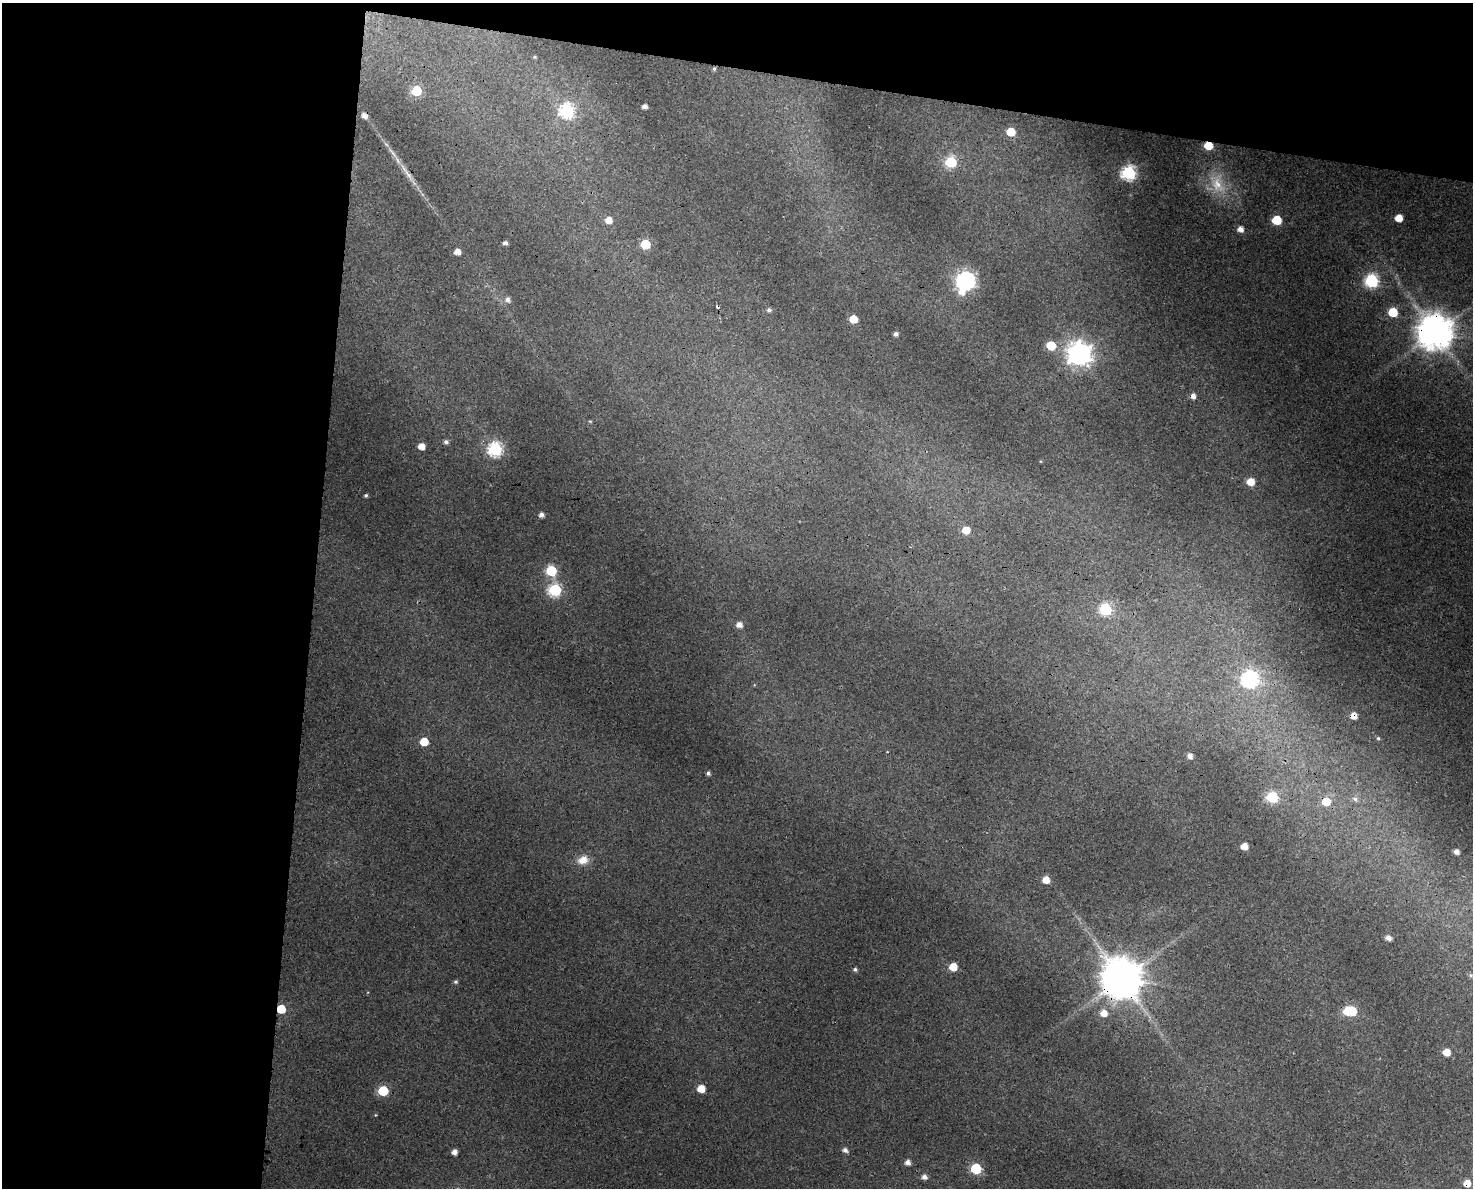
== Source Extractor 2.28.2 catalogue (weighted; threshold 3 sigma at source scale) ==
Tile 1 of 3 x 4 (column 1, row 1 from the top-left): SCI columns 344-1814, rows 3570-4755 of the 5041 x 4776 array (HDU 1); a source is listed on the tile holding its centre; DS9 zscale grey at full resolution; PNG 1475 x 1190 px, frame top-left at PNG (2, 3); no overlay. Shown black and unused: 27% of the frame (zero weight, under 3 of 4 exposures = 5% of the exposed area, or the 3 px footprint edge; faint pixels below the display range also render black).
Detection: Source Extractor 2.28.2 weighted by HDU 2 'WHT'; one run over the whole footprint, this tile lists its part. Background 0.0285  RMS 0.0044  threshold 0.0196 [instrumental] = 3 sigma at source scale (4.5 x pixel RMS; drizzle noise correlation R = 1.50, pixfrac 1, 0.0396/0.0396 arcsec/px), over >= 5 px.
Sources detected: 78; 1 inside a brighter object's white glare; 7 cosmic-ray / hot-pixel residue — not listed; the other 70 listed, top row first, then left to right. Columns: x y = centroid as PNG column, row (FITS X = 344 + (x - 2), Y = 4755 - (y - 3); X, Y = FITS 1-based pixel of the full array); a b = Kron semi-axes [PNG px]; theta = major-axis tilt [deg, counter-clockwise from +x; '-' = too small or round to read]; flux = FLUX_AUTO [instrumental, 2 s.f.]
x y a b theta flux
534 57 5 4 - 0.57
714 69 5 4 - 0.66
416 91 6 6 - 25
645 106 4 4 - 2
567 111 7 7 - 80
1011 132 6 5 - 14
1208 145 6 5 - 14
392 152 20 4 -54 2.9
951 162 6 6 - 36
1129 173 7 7 - 86
408 175 22 6 -53 4.2
1217 184 33 18 -66 15
1398 218 5 5 - 7.1
608 220 6 6 - 4.2
1277 220 6 6 - 20
1240 229 5 5 - 3.6
505 243 4 4 - 1.6
645 244 6 6 - 21
457 252 5 5 - 3.6
965 281 9 7 67 180
1371 281 7 7 - 69
508 300 7 6 - 1.9
769 310 5 5 - 1.2
1393 312 6 6 - 16
853 319 5 5 - 8.3
1435 332 11 10 - 1200
896 334 4 4 - 1.5
1051 345 6 6 - 15
1080 354 9 8 - 380
590 421 5 3 - 0.43
446 442 5 5 - 1.5
421 446 5 5 - 5
495 449 7 7 - 85
1250 482 6 5 - 7.2
541 515 5 5 - 2.1
966 530 6 6 - 7.2
551 571 6 6 - 29
555 590 7 6 - 61
1105 609 6 6 - 47
739 625 6 6 - 2.8
1250 679 8 7 - 120
1378 738 5 4 - 0.69
424 742 6 5 - 11
1190 756 5 5 - 2.4
708 773 4 4 - 1.1
1272 797 6 6 - 38
1355 799 6 5 - 1.3
1326 802 6 6 - 9.6
1244 846 5 5 - 5.6
1456 852 5 5 - 2.6
583 860 14 11 18 5.1
1046 880 6 6 - 5.7
1388 938 6 5 - 2.5
953 967 6 5 - 9
855 969 5 5 - 0.92
1471 975 6 5 - 0.89
1121 978 12 11 - 1800
456 982 5 5 - 0.78
281 1009 6 5 - 15
1348 1011 6 5 - 16
1104 1013 7 6 - 4.3
1446 1052 6 5 - 5.9
701 1089 5 5 - 7.8
383 1091 6 6 - 26
375 1115 5 3 - 0.37
845 1150 6 5 - 1.7
454 1152 5 5 - 2.9
907 1162 5 5 - 2.4
976 1168 6 6 - 30
924 1177 6 5 - 2.1
Overlapping masked pixels (flux is a lower limit): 7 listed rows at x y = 714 69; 1208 145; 408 175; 1435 332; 1326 802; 1121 978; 281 1009